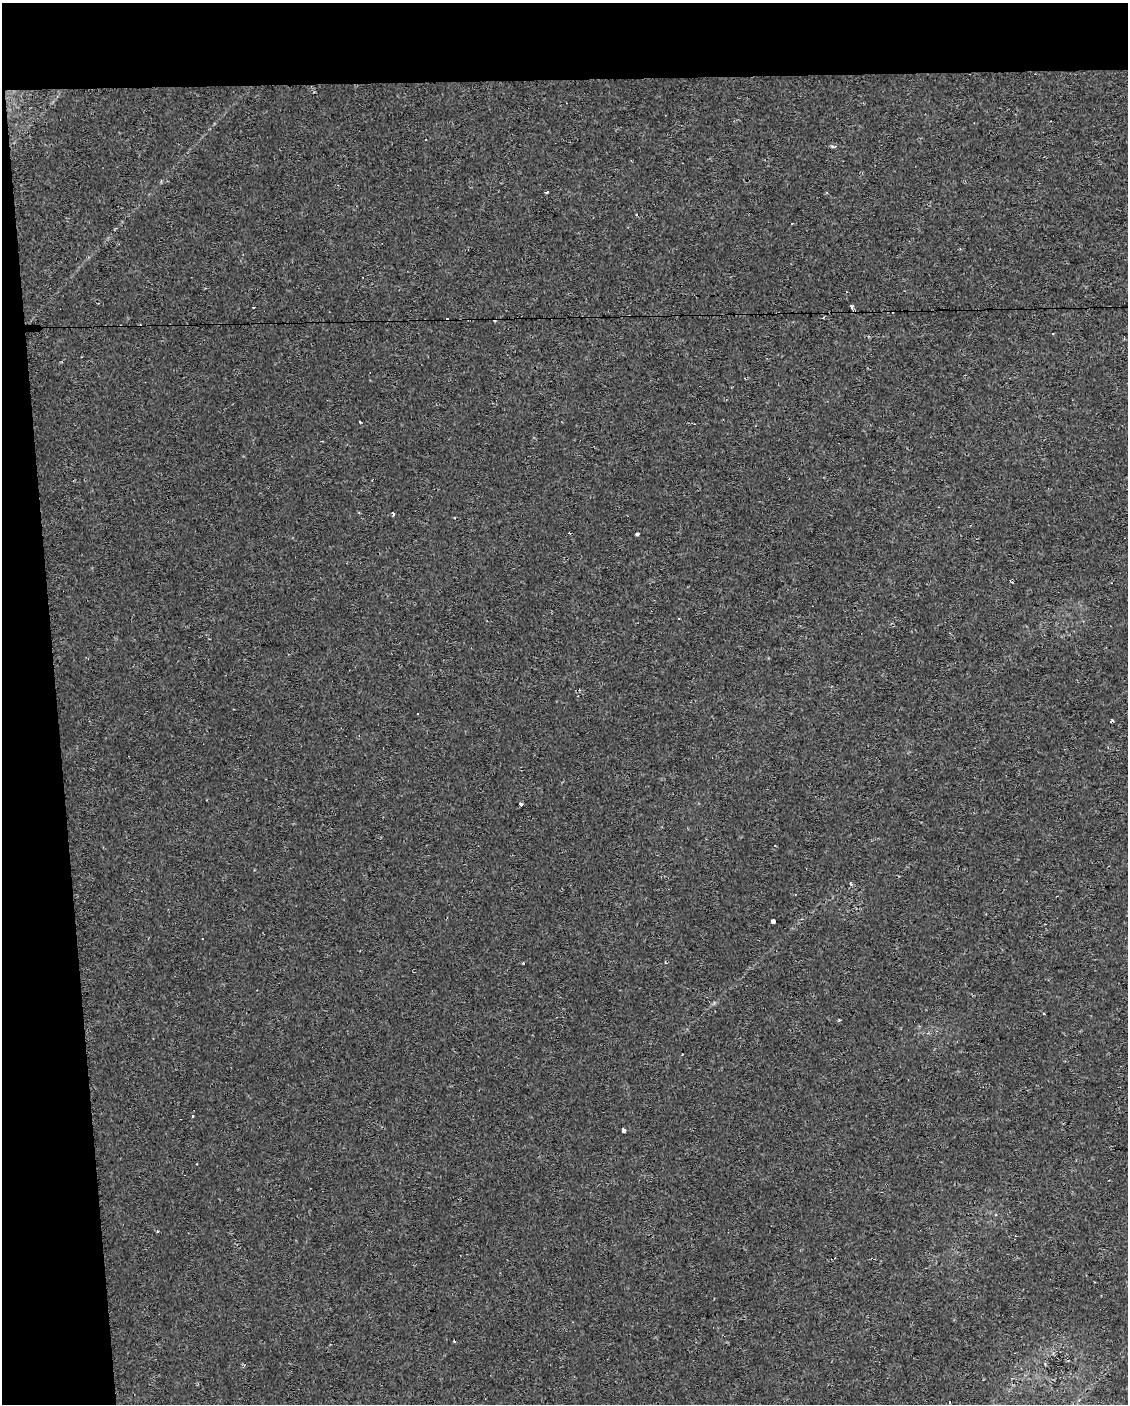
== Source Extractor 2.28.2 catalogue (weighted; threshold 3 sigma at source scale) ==
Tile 1 of 4 x 3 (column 1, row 1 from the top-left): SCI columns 1-1126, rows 2807-4208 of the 4503 x 4250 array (HDU 1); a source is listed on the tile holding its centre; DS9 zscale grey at full resolution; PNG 1130 x 1406 px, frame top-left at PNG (2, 3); no overlay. Shown black and unused: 10% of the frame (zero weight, under 2 of 3 exposures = <1% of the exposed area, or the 3 px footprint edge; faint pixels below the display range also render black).
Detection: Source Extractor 2.28.2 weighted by HDU 2 'WHT'; one run over the whole footprint, this tile lists its part. Background 0.0303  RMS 0.0037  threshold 0.0166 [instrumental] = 3 sigma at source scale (4.5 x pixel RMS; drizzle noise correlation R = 1.50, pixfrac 1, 0.0396/0.0396 arcsec/px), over >= 5 px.
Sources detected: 35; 16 cosmic-ray / hot-pixel residue — not listed; the other 19 listed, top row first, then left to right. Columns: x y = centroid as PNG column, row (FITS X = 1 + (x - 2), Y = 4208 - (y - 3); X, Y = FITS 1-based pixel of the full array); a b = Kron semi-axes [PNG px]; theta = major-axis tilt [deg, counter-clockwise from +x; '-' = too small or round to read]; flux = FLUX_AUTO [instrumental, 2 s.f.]
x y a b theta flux
833 146 7 3 -9 0.55
546 192 3 3 - 2.5
253 307 3 2 - 1.5
852 307 7 3 -73 1
1053 333 3 2 - 0.56
360 422 3 2 - 0.63
393 514 4 3 - 1.3
637 534 4 3 - 0.7
417 713 3 3 - 0.93
521 804 3 3 - 4.5
795 894 3 2 - 0.21
773 922 3 3 - 11
202 939 3 3 - 0.47
523 963 3 2 - 0.31
1044 1014 2 2 - 0.31
192 1116 3 3 - 0.43
624 1130 4 4 - 0.99
995 1214 3 3 - 3.9
454 1341 3 2 - 0.72